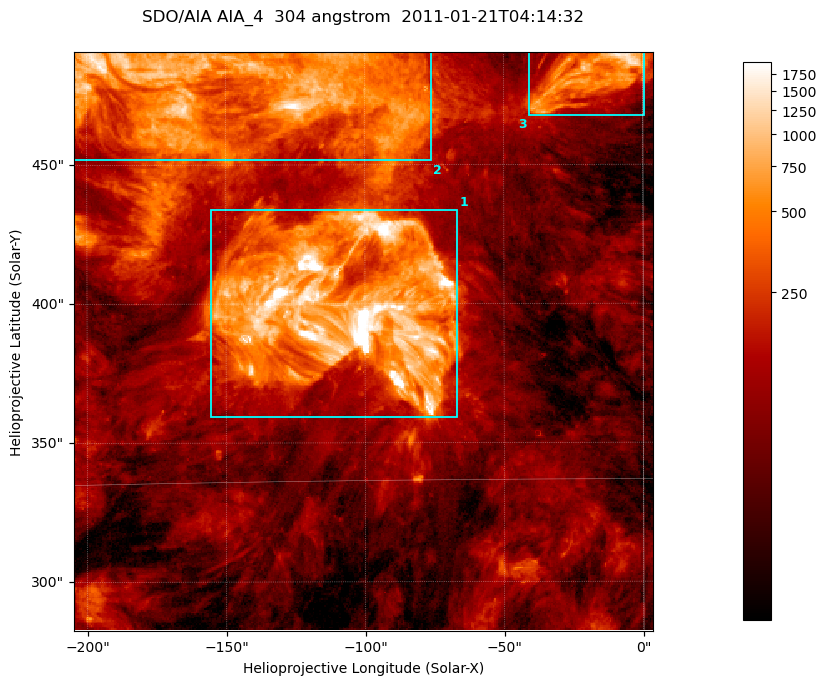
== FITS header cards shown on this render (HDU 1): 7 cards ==
TELESCOP= 'SDO/AIA '           / For AIA: SDO/AIA
INSTRUME= 'AIA_4   '           / For AIA: AIA_ATA1, AIA_ATA2, AIA_ATA3 or AIA_AT
WAVELNTH=                  304 / [angstrom] Wavelength
WAVEUNIT= 'angstrom'           / Wavelength unit: angstrom
DATE-OBS= '2011-01-21T04:14:32.140' / [ISO] Date when observation started; ISO 8
CTYPE1  = 'HPLN-TAN'           / CTYPE1; Typically HPLN
CTYPE2  = 'HPLT-TAN'           / CTYPE2; Typically HPLT

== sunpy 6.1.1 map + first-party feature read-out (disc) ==
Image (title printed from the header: SDO/AIA AIA_4  304 angstrom  2011-01-21T04:14:32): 347 x 347 px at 0.6 arcsec/px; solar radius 975 arcsec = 1625 px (partial field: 1.5% of the solar disc is inside the frame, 100% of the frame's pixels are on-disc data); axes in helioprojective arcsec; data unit not stated in the header (colour bar unlabelled)
Orientation: roll -0.132 deg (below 1 deg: not rotated)
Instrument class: DISC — disc imager (sunpy class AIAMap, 304 A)
Bright regions (active regions / flare kernels): reference = the on-disc median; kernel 3 px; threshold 5 sigma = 381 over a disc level ~111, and >= 1.15x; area >= 120 px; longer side >= 4 px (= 2.4 arcsec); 3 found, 3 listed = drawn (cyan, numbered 1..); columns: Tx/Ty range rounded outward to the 2 arcsec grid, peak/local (2 s.f.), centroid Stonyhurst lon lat
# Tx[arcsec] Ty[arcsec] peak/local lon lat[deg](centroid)
1 -156..-66 358..434 65 -7 +19
2 -206..-76 450..492 18 -9 +24
3 -42..2 468..492 15 -1 +24